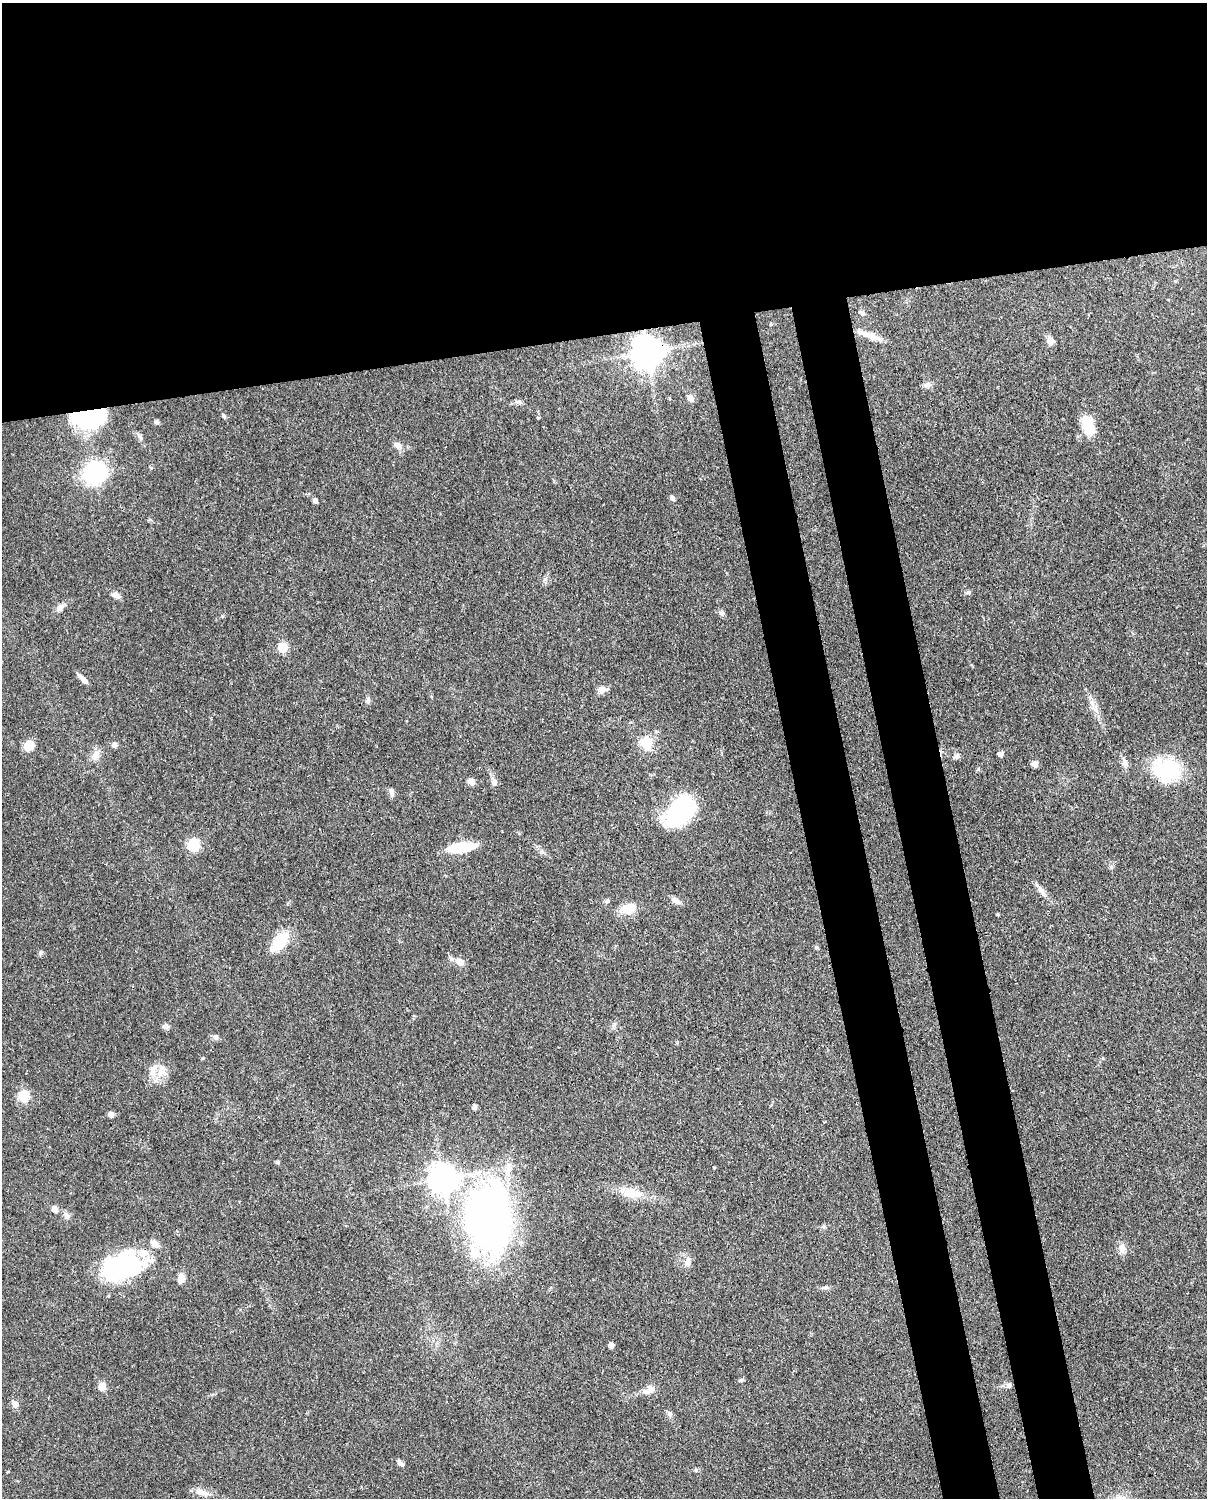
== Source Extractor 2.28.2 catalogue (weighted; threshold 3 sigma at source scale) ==
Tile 2 of 4 x 3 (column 2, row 1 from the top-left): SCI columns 1300-2504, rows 3265-4760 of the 5006 x 4913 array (HDU 1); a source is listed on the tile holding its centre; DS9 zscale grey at full resolution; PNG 1209 x 1500 px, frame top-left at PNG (2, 3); no overlay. Shown black and unused: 30% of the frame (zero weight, under 3 of 4 exposures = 7% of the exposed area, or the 3 px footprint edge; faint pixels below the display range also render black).
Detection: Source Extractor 2.28.2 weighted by HDU 2 'WHT'; one run over the whole footprint, this tile lists its part. Background 0.0959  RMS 0.004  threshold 0.018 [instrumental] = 3 sigma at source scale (4.5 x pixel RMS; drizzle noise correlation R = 1.50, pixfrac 1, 0.05/0.05 arcsec/px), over >= 5 px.
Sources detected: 78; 1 inside a brighter object's white glare — not listed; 3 inside a brighter listed object's ellipse — not listed separately; the other 74 listed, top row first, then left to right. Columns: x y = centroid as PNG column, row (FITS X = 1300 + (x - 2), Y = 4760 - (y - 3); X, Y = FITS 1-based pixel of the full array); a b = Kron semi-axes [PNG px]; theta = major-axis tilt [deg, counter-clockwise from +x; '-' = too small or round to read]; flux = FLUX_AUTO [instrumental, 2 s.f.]
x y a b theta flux
862 313 8 6 -57 1.1
871 336 32 6 -19 4.8
1050 341 10 7 -79 3
647 352 9 9 - 760
927 385 11 6 5 1.7
690 398 9 7 -55 1.4
519 402 9 5 -5 1.1
89 416 30 16 9 49
224 416 6 4 -71 0.56
538 418 5 3 - 0.36
157 422 6 6 - 0.83
1088 426 18 10 -69 14
398 445 11 8 -16 2.2
95 472 9 9 - 140
672 498 7 5 -72 1
315 501 5 4 - 1.5
116 595 11 7 -27 2
60 607 11 7 49 1.9
722 613 7 7 - 1
283 647 6 5 - 20
83 680 14 5 -45 2.2
601 689 10 9 - 2.3
368 700 9 5 90 1.1
1092 703 7 4 -71 1.2
646 743 7 6 - 19
114 745 7 6 - 1.3
29 746 9 9 - 6.4
1001 754 6 5 - 1.3
96 755 14 8 78 2.8
957 756 8 6 14 1
1125 763 11 7 -77 1.9
1034 764 7 7 - 1.7
1167 769 35 25 -9 23
471 782 9 7 -30 1.9
494 782 10 7 -87 1.5
392 792 11 6 -80 1.5
679 811 29 19 55 45
194 845 10 9 - 11
461 847 27 10 10 15
1041 891 17 6 -51 2.3
607 901 8 5 25 0.74
676 901 14 6 -28 1.8
628 908 19 12 15 5.9
279 942 19 11 50 15
40 953 7 5 73 0.72
460 962 11 8 -21 3.1
167 1026 9 6 -51 1
215 1037 8 6 -33 1.1
154 1070 21 10 75 4.7
23 1096 6 6 - 28
474 1107 5 4 - 1.5
111 1115 7 6 - 1.5
277 1162 6 4 -18 0.52
443 1179 9 9 - 530
633 1193 25 12 -11 7.9
54 1209 8 6 -53 2.1
66 1216 10 7 -54 1.5
489 1219 59 41 -85 210
1122 1248 13 8 -52 2.3
688 1262 13 7 86 2.1
123 1266 45 29 18 48
181 1278 9 7 67 3.4
826 1287 9 4 0 0.93
611 1345 5 4 - 2.2
741 1380 7 5 13 0.63
1009 1385 7 6 - 1.3
102 1386 10 8 75 2.6
650 1389 15 9 34 2.9
15 1404 8 8 - 1.7
670 1414 7 4 -71 0.8
400 1463 11 5 -46 1.2
696 1470 6 3 -72 0.45
8 1472 5 3 - 0.31
201 1492 18 7 -18 2.9
Overlapping masked pixels (flux is a lower limit): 2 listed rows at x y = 647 352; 89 416
Unlisted compact peaks at least as high as the median listed source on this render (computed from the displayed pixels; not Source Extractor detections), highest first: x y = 969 592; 978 769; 545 579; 816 947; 714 1167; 222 616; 203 1058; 998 914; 1111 867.